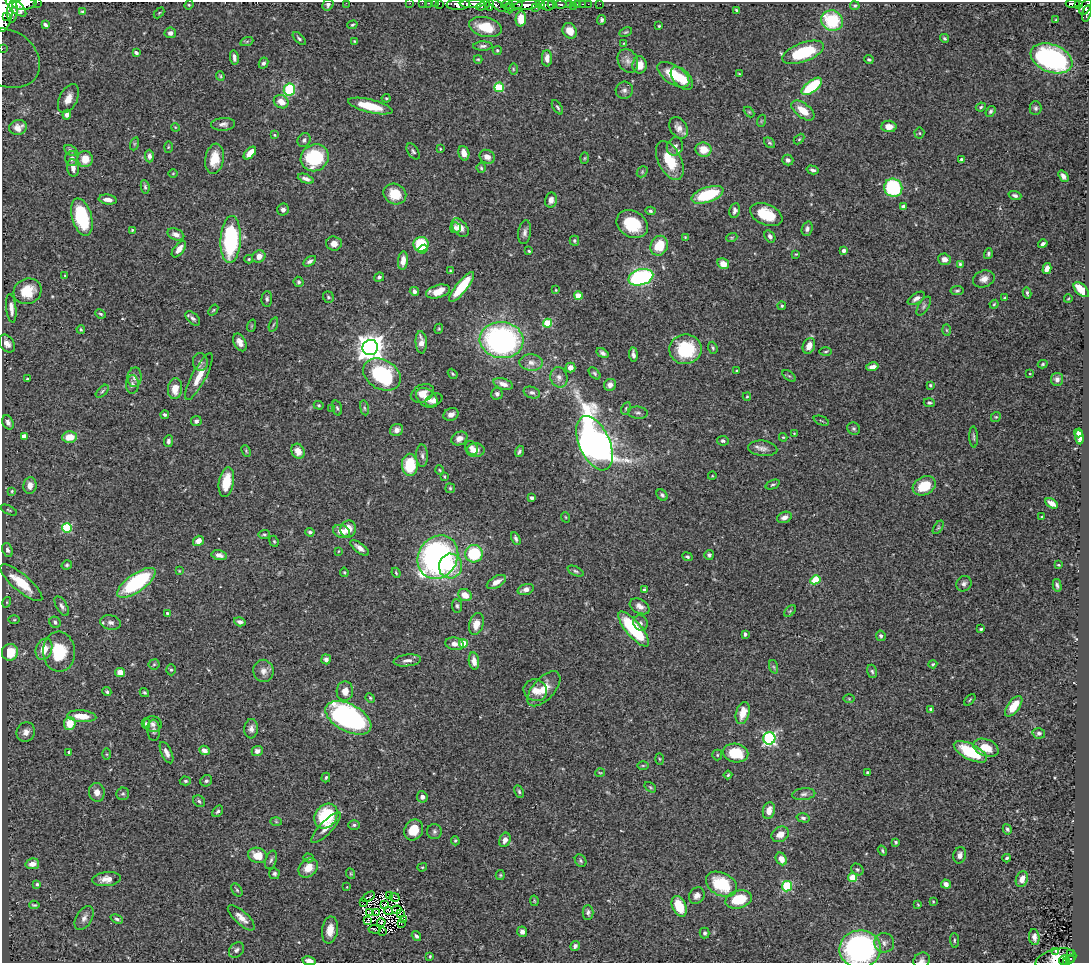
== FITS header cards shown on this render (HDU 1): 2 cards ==
NAXIS1  =                 1087
NAXIS2  =                  961

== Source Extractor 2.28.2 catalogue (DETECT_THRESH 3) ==
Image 1087 x 961 px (HDU 1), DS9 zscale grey, 1 PNG px = 1 image px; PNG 1091 x 965 px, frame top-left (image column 1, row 961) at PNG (2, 2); each listed source drawn as its Kron ellipse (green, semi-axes under 4 px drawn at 4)
Background 1.09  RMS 0.029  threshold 0.0865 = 3 sigma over >= 5 px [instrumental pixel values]
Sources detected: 495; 8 with non-positive FLUX_AUTO (blend fragments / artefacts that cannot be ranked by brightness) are neither listed nor drawn; the other 487 listed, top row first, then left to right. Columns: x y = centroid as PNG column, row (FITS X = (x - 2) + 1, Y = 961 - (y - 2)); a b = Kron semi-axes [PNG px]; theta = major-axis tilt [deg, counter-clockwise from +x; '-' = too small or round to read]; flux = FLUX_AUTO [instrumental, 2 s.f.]
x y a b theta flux
37 2 2 2 - 67
346 3 2 2 - 160
410 3 2 2 - 19
422 3 2 2 - 20
429 3 3 2 - 39
435 3 2 2 - 30
439 3 3 2 - 48
24 4 12 6 5 4800
458 4 12 5 2 3700
472 4 12 4 1 2700
507 4 6 3 18 520
540 4 5 3 - 830
552 4 4 3 - 1300
560 4 6 4 5 550
578 4 3 3 - 74
582 4 3 2 - 27
588 4 2 2 - 18
600 4 2 2 - 12
1073 4 7 4 3 370
1079 4 4 4 - 490
189 5 5 4 - 2.1
328 5 6 5 - 4.7
483 5 7 4 26 800
490 5 5 4 - 970
496 5 11 4 -35 730
514 5 9 5 15 1200
527 5 13 4 6 4700
547 5 6 5 - 2500
569 5 3 3 - 240
573 6 2 2 - 16
855 6 5 4 - 2.7
16 7 13 5 -43 5000
536 7 3 2 - 320
1086 7 8 5 55 1200
509 9 4 2 - 380
4 10 21 8 84 7700
736 10 4 2 - 2.2
12 12 11 5 85 2500
83 12 4 3 - 1.9
159 13 6 4 45 2.1
1087 13 8 4 75 480
7 17 4 2 - 760
521 19 7 5 86 28
602 20 5 4 - 4
1056 20 3 3 - 1.7
832 21 11 10 - 110
46 25 4 3 - 3.5
352 25 5 4 - 2.6
659 26 3 3 - 2
485 27 16 9 -13 44
570 31 8 7 - 19
626 32 7 3 26 2.4
170 33 6 5 - 7.4
944 38 4 3 - 2.7
299 39 8 4 -45 3.7
247 41 7 4 20 2.6
354 41 4 4 - 1.7
624 43 4 3 - 1.3
483 46 10 4 1 5.4
2 49 3 2 - 17
497 50 4 4 - 2.7
803 52 22 9 20 110
136 53 4 3 - 4.7
234 57 7 3 -83 6.2
7 58 35 28 -32 130
547 58 8 5 -90 12
1051 58 22 14 -21 360
478 59 4 4 - 2.1
869 60 4 3 - 2.6
628 61 12 9 -62 12
263 63 6 4 62 4.8
640 65 8 7 - 22
513 69 6 4 -89 2.4
739 73 3 2 - 1.2
673 75 18 9 -34 56
220 76 5 4 - 2.2
682 78 14 8 -46 28
812 86 12 5 38 110
499 87 5 4 - 110
289 90 6 5 - 100
624 90 8 8 - 6.9
386 98 4 4 - 2.1
68 99 15 9 64 18
281 102 8 6 -33 21
370 106 23 6 -14 52
557 107 8 3 -57 3
981 107 5 4 - 2.5
1036 108 7 6 - 4.8
803 110 13 7 -38 33
991 111 6 4 56 3.5
749 112 6 4 -44 2.1
67 115 5 4 - 6.8
761 121 6 3 72 2
223 124 12 6 3 8.4
889 126 7 6 - 18
18 127 9 7 16 13
175 127 4 3 - 1.5
679 128 11 8 -58 13
919 133 5 5 - 2.6
275 135 4 3 - 1.7
799 139 6 4 45 2.3
304 140 7 6 - 5.3
769 143 6 4 -39 3
134 144 6 4 71 2.5
675 146 9 8 - 10
168 147 6 4 89 2.3
440 149 3 3 - 1.5
71 150 7 4 -30 4.7
703 150 8 7 - 29
413 151 9 5 -55 4.4
250 153 8 4 46 21
464 153 7 5 -72 13
149 156 6 4 -89 6.8
487 157 8 6 -31 11
72 158 7 6 - 7.2
315 158 14 13 - 120
585 158 5 3 - 2
85 159 8 7 - 24
215 159 15 9 81 33
788 160 5 5 - 6.3
962 160 3 3 - 3.7
670 161 21 11 -63 64
73 168 8 5 -82 12
481 168 5 4 - 2.8
813 170 6 4 -16 5.2
642 172 6 4 48 3
173 173 5 3 - 1.5
1063 176 6 4 -53 9.3
306 179 8 4 -21 8
145 187 7 4 -82 3.9
893 188 9 9 - 130
395 194 12 10 -28 41
707 195 16 7 19 100
1015 195 6 4 -18 5.2
108 200 9 5 -7 13
551 200 7 6 - 9.8
903 207 4 4 - 7.4
283 209 6 5 - 7.1
650 211 5 4 - 3.5
735 211 7 5 79 6.1
766 214 17 10 -23 60
82 217 19 10 -74 130
632 224 16 13 -32 75
456 228 5 5 - 5.3
460 228 11 7 -51 20
807 229 7 5 70 6.1
132 230 4 4 - 2
525 232 12 6 82 7.6
176 234 9 5 -23 11
770 236 6 5 - 6.9
685 237 3 3 - 1.8
732 237 6 3 19 2.3
231 240 23 10 87 220
574 241 5 5 - 3.1
334 244 8 7 - 14
421 244 7 7 - 71
1043 244 5 3 - 5.2
659 246 10 8 66 47
179 249 9 5 52 13
423 249 5 4 - 29
529 251 3 3 - 2.5
844 251 4 3 - 8.6
796 254 4 4 - 2.2
988 254 5 4 - 3.5
259 257 7 6 - 13
249 259 4 4 - 2.3
944 259 6 5 - 11
403 260 9 5 84 17
310 261 7 4 32 6
723 264 6 5 - 22
960 264 4 4 - 2.8
1047 268 5 4 - 14
450 271 3 2 - 1.5
65 276 4 3 - 1.6
379 277 5 4 - 4.8
641 277 13 8 16 280
984 279 11 8 19 12
299 282 5 5 - 4
462 287 18 5 51 77
556 290 3 3 - 1.5
1081 290 9 5 -42 41
27 291 14 12 26 46
414 291 5 4 - 6.2
957 291 6 4 8 3.4
438 292 12 6 16 33
1027 293 5 3 - 3.6
578 296 4 4 - 44
328 297 6 5 - 3.9
916 298 10 5 32 9.2
1005 298 4 3 - 2.1
267 299 8 5 86 4.6
1068 299 4 2 - 1.4
994 304 4 3 - 2
782 306 4 4 - 2.4
924 306 11 5 56 4.9
11 308 14 5 -84 11
213 310 6 3 53 2.1
100 314 5 3 - 2.6
193 318 9 5 -43 5.3
547 323 4 4 - 88
273 325 7 3 71 2.2
251 326 6 4 71 2.4
81 329 4 3 - 2.3
439 329 5 4 - 2.2
947 330 6 4 -88 2.6
502 340 22 18 -5 500
240 342 9 6 -63 13
421 342 11 5 -86 16
7 344 10 7 -53 12
809 346 8 6 68 18
370 347 8 7 - 2200
713 348 6 4 -70 3
685 349 16 15 - 100
826 351 6 3 1 2.4
603 353 6 4 -34 5.4
633 354 7 4 -84 6.4
200 362 9 7 -84 7
531 362 11 8 -2 13
1043 364 5 4 - 2.6
570 367 5 5 - 15
872 367 6 4 15 8.7
737 371 3 2 - 1.8
595 373 7 4 -45 3.3
453 374 5 3 - 2.6
1030 374 3 2 - 1.2
382 375 20 14 -30 180
199 376 26 7 62 31
789 376 7 4 -36 3
135 377 10 7 87 7.6
559 377 10 8 -76 10
28 379 4 3 - 2.9
1057 379 6 6 - 7.8
503 384 10 5 -18 11
132 385 9 6 88 6.2
610 385 6 6 - 9.9
930 385 3 3 - 2.6
175 389 10 7 84 24
102 391 8 4 45 3.7
532 392 8 5 -17 5.1
422 393 12 8 26 20
497 394 6 6 - 5.6
747 397 4 4 - 1.7
427 398 12 8 -38 15
434 400 9 6 26 9.4
929 403 5 4 - 3.2
319 405 5 4 - 2.4
331 408 3 2 - 1.3
337 408 8 4 -73 3.5
364 408 8 4 -81 3.5
626 408 7 4 64 2.8
638 413 10 6 -6 5.7
451 414 8 6 23 11
165 415 4 3 - 4.9
996 417 5 4 - 2.6
196 421 5 5 - 5
821 421 8 2 -21 2.2
8 422 7 5 -64 6.3
854 429 7 6 - 3.7
397 430 7 6 - 9.1
794 433 3 3 - 1.7
1078 433 4 4 - 7.5
24 436 4 4 - 15
70 437 7 5 3 28
783 437 4 4 - 2
974 437 10 4 -87 3.8
1079 437 7 4 -84 11
459 438 8 6 26 11
168 441 6 4 84 6.1
723 441 6 5 - 4
595 443 29 15 -66 1600
472 448 7 5 -55 7.4
763 448 15 7 -6 11
476 450 9 7 1 16
246 451 6 4 -66 2.3
298 451 8 6 -61 20
519 451 6 3 70 3.9
422 456 11 6 -88 6.7
410 465 11 8 -90 77
440 470 5 3 - 1.9
444 476 4 2 - 2
712 476 4 3 - 1.4
226 482 15 7 81 44
30 485 8 6 82 13
773 485 7 4 20 3.7
924 486 12 9 29 52
450 488 5 5 - 2.6
12 491 4 3 - 2
662 495 6 5 - 4.5
531 498 4 3 - 3.6
1052 503 7 4 -31 12
9 510 9 3 -25 2.4
565 517 5 3 - 1.6
784 517 7 5 22 10
1042 517 3 3 - 1.8
938 527 7 4 57 2.8
67 528 5 5 - 130
348 529 8 8 - 22
341 531 9 6 -18 20
310 532 4 3 - 4
264 535 5 4 - 2.8
516 539 7 4 -64 4.4
198 541 6 5 - 12
274 541 6 4 -68 2.6
360 548 11 5 -37 11
7 550 7 5 -69 5
339 551 4 2 - 1.2
474 554 9 9 - 97
219 555 7 5 -12 8.9
709 555 5 5 - 4.7
438 557 22 19 57 600
687 557 5 4 - 3.2
67 565 5 4 - 2.9
1059 565 3 2 - 1.6
450 566 12 11 - 42
179 571 3 3 - 1.6
576 571 9 4 -24 3.7
344 572 5 4 - 2.3
396 573 5 3 - 2.2
815 580 5 4 - 65
496 582 10 5 29 15
21 583 26 8 -40 57
136 583 22 9 35 190
964 584 8 7 - 6.7
1057 585 6 3 -77 3.9
526 589 8 5 17 12
644 590 4 3 - 4.3
465 595 7 6 - 21
7 602 5 3 - 1.8
62 606 11 5 -60 6.6
457 606 7 5 -81 3.8
640 606 11 7 -29 12
790 611 7 4 45 3.2
167 613 3 3 - 3.6
14 620 5 3 - 2.2
55 622 6 5 - 4.2
111 622 10 7 -12 9.4
240 622 6 4 -18 7.5
641 623 8 7 - 5.9
476 624 11 7 74 23
634 629 22 7 -50 140
981 629 3 3 - 2.9
745 634 4 3 - 3.4
881 636 5 4 - 3.5
463 643 4 4 - 53
454 644 9 6 -9 11
44 649 11 8 68 28
10 652 8 8 - 48
59 652 20 16 -87 80
326 659 5 4 - 6.1
407 660 14 6 6 9.7
474 661 9 5 -82 16
154 664 5 5 - 2.8
933 664 4 4 - 2.4
774 667 7 4 -70 3.5
171 670 5 5 - 3
263 671 11 10 - 13
872 671 7 5 -72 3.8
120 672 5 4 - 20
544 689 21 11 48 33
535 690 12 10 -21 19
345 691 9 8 - 18
107 692 4 3 - 3.4
144 692 5 4 - 3
370 698 5 4 - 2.6
849 699 6 4 -1 2
970 700 7 2 46 2.1
1014 706 12 6 53 36
931 709 4 3 - 7.6
743 713 11 6 75 29
82 716 14 6 -5 30
348 718 25 13 -28 440
70 723 6 5 - 34
146 724 5 4 - 3.1
153 724 9 8 - 7.5
251 729 9 7 84 9.3
154 730 11 6 -87 6.2
26 732 10 9 - 12
1039 733 6 5 - 4.4
769 738 6 6 - 310
986 748 13 8 -20 31
204 750 5 4 - 7.8
257 751 5 4 - 8.5
69 752 3 3 - 4.6
970 752 18 7 -27 79
166 753 11 5 -65 9.3
736 753 13 9 -11 62
107 754 6 4 -89 2.2
717 755 5 5 - 2.7
659 759 6 4 -88 2.3
643 766 6 4 0 2.4
867 772 3 3 - 3
600 773 5 3 - 1.8
728 775 4 4 - 2.4
326 777 5 3 - 2.6
185 781 5 4 - 3
206 781 6 5 - 4.3
650 787 6 3 -36 2.4
97 792 9 8 - 13
519 792 6 4 -64 3.2
123 794 6 6 - 3.5
804 794 11 6 5 7
422 797 5 5 - 8.7
199 801 6 5 - 3.5
218 811 6 4 53 4.3
769 811 8 6 76 18
326 816 13 10 52 120
803 818 6 4 -15 4.3
276 822 6 4 -2 2.2
354 825 6 4 0 3.8
326 828 20 6 46 17
1007 829 5 4 - 4.6
414 830 11 9 61 37
434 831 7 7 - 5.4
780 834 9 7 30 17
505 840 7 5 68 9.9
455 841 4 4 - 2.4
896 842 3 3 - 2.9
882 851 5 4 - 3.4
257 855 9 7 -16 30
960 855 8 6 77 8
309 858 5 4 - 2.9
1007 858 4 3 - 3.1
781 859 7 5 -55 17
271 860 9 5 73 5.1
581 861 7 5 -54 3.6
32 864 7 5 12 14
422 867 5 3 - 2.1
308 868 11 8 44 23
857 870 7 5 -36 3.5
274 874 5 5 - 4.3
351 874 5 3 - 1.8
500 875 5 4 - 2.3
853 877 4 4 - 65
107 879 14 7 5 18
1022 879 8 6 68 15
37 884 3 3 - 3.4
721 884 16 11 -28 88
946 884 5 4 - 10
787 886 5 5 - 140
347 887 2 2 - 1.2
237 890 7 4 -59 3.4
390 895 3 2 - 4.8
697 896 9 7 54 8.8
368 897 7 2 31 0.069
395 897 5 2 - 1
739 899 13 9 16 65
534 901 5 3 - 1.9
933 901 3 3 - 1.8
363 902 3 2 - 0.98
34 905 5 3 - 2.8
385 905 3 2 - 3.7
918 905 4 3 - 1.7
679 906 11 6 -66 52
397 910 4 2 - 1
388 911 4 2 - 2.8
370 912 4 2 - 2.1
376 912 4 2 - 0.43
588 912 7 5 90 6
400 914 3 2 - 2.8
84 918 13 7 59 11
241 918 17 6 -43 16
117 919 6 4 -22 4.5
403 919 3 2 - 2.3
368 921 4 2 - 1.1
381 922 4 2 - 0.72
401 923 2 2 - 1.1
375 929 6 2 -9 3.1
330 930 13 8 82 21
382 932 3 3 - 260
522 932 5 5 - 8.4
705 933 5 5 - 3.7
416 936 5 4 - 4
1034 937 8 5 -84 7.6
954 940 7 4 -86 3.5
884 943 10 9 - 11
575 946 5 4 - 4.9
860 949 20 18 3 390
236 950 8 6 46 5.9
1056 951 3 3 - 6.2
1070 954 3 2 - 27
430 956 4 4 - 2
1056 959 21 10 14 31
1070 959 5 3 - 120
922 960 8 7 - 7.2
1064 960 5 2 - 63
309 961 7 3 -9 8.6
1066 961 3 3 - 45
At the frame edge (FLAGS 8, measured only in part): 21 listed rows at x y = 37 2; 346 3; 410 3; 422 3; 429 3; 435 3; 439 3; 458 4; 472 4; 1073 4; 1079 4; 1086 7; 4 10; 1087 13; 2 49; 7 58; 860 949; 1056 959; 922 960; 309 961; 1066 961
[8 non-positive-flux detections neither listed nor drawn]